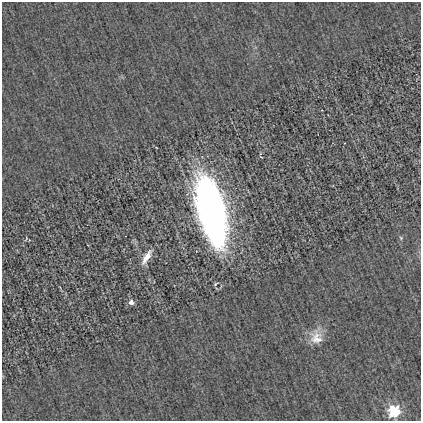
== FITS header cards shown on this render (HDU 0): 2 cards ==
NAXIS1  =                  419
NAXIS2  =                  419

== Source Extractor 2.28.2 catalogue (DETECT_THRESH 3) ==
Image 419 x 419 px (HDU 0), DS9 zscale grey, 1 PNG px = 1 image px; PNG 423 x 423 px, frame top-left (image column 1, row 419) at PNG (2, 2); no overlay
Background 7.62e-04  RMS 0.028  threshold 0.0844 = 3 sigma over >= 5 px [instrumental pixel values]
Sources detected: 9; all 9 listed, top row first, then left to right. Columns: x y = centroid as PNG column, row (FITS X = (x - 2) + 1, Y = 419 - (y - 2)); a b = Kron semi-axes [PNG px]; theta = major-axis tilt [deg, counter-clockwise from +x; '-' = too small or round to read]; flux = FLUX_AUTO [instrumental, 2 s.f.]
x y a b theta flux
211 211 54 19 -75 1200
26 238 7 3 65 2.2
401 238 5 4 - 2.2
196 252 2 2 - 1.5
147 257 19 6 59 21
215 284 7 3 36 2.4
131 302 4 4 - 13
316 337 20 17 -65 31
394 411 6 6 - 130